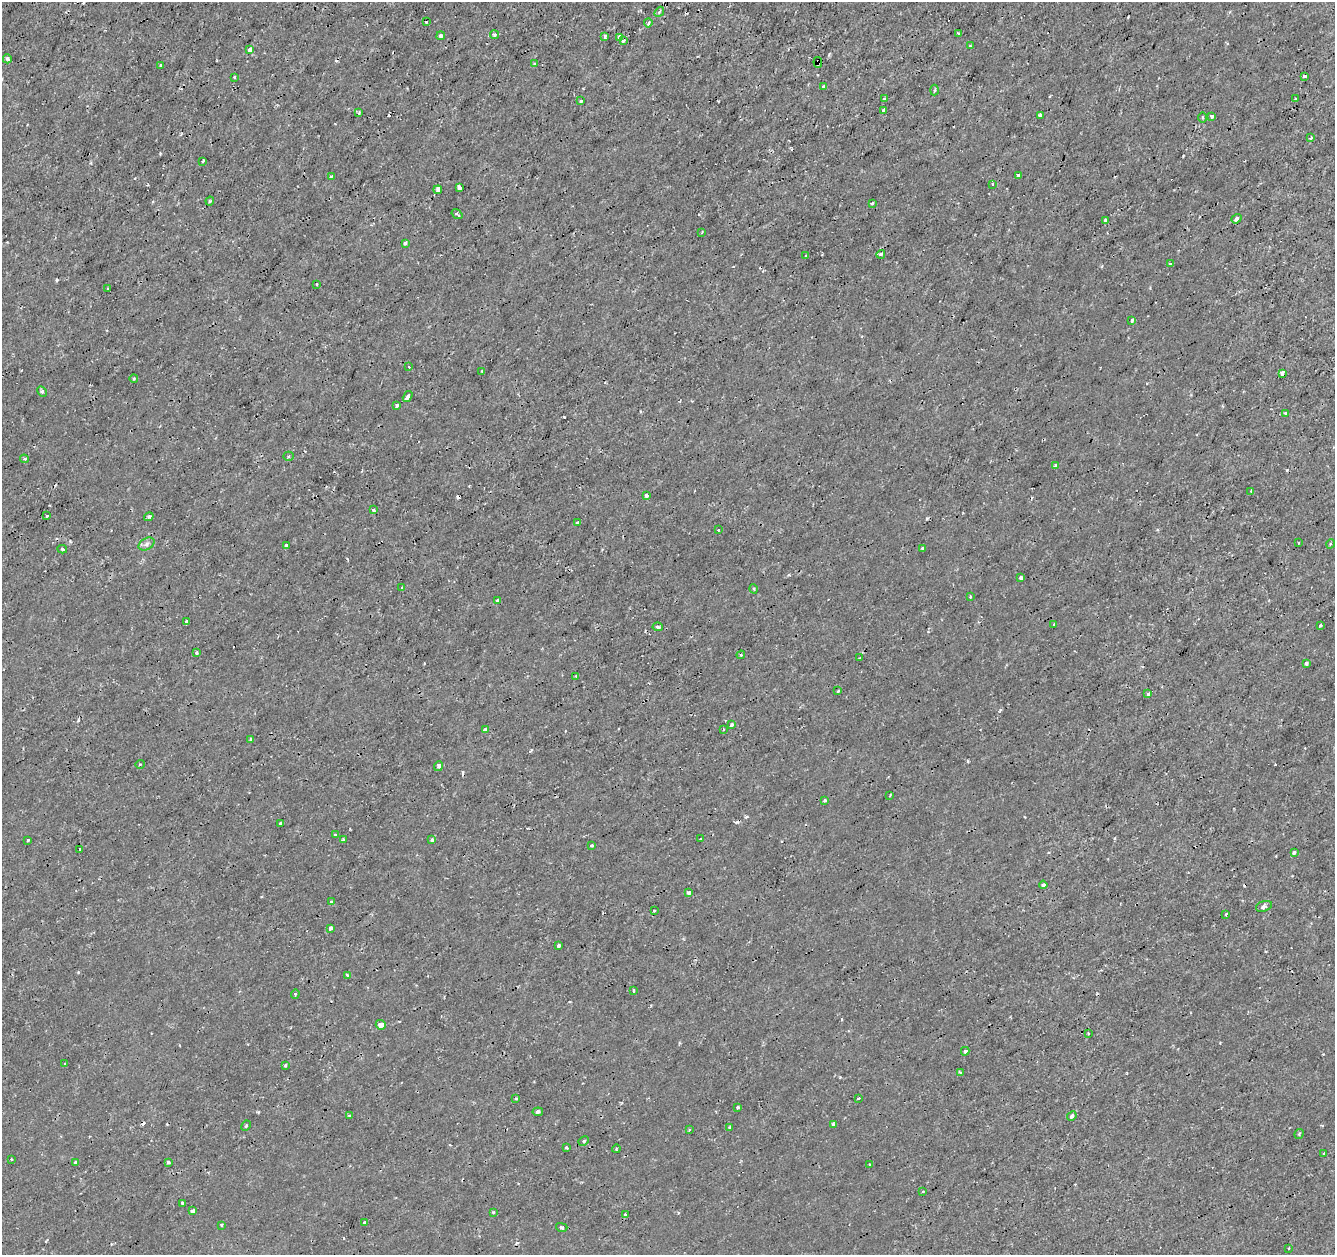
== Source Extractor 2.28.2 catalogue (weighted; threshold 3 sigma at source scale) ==
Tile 10 of 4 x 4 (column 2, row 3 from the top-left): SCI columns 1334-2666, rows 1469-2721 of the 5339 x 5500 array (HDU 1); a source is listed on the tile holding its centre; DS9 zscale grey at full resolution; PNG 1337 x 1257 px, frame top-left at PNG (2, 2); each listed source drawn as its Kron ellipse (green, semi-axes under 4 px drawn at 4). Shown black and unused: <1% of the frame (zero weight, under 2 of 3 exposures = <1% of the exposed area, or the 3 px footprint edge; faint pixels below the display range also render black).
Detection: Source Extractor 2.28.2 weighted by HDU 2 'WHT'; one run over the whole footprint, this tile lists its part. Background 1.41e-04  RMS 0.0011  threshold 0.00507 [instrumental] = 3 sigma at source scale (4.5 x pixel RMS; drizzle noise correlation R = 1.50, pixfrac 1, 0.0396/0.0396 arcsec/px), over >= 5 px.
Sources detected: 164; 15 cosmic-ray / hot-pixel residue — neither listed nor drawn; the other 149 listed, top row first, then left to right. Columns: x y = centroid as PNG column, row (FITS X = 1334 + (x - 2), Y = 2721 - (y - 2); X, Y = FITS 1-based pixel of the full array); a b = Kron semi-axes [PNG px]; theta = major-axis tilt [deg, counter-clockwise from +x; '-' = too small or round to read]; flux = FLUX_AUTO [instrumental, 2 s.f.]
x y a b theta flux
659 12 5 4 - 0.18
426 22 3 3 - 0.16
648 23 4 3 - 0.37
494 34 4 4 - 0.29
958 34 4 3 - 0.31
441 36 4 3 - 0.59
605 37 4 3 - 0.26
619 37 4 3 - 0.57
624 41 4 3 - 0.47
970 46 4 3 - 0.13
249 50 4 3 - 0.97
7 59 4 4 - 0.23
818 62 5 3 - 0.54
535 64 3 3 - 0.21
161 65 3 3 - 0.15
1304 76 4 3 - 0.64
235 77 3 3 - 0.16
824 86 3 3 - 0.31
935 90 5 3 - 0.15
884 98 3 3 - 0.42
1296 99 3 2 - 0.22
581 101 3 3 - 0.28
883 111 4 3 - 0.27
359 113 4 3 - 0.14
1040 115 4 3 - 0.36
1212 116 4 3 - 0.29
1203 117 5 3 - 0.14
1311 138 4 2 - 0.19
203 161 3 2 - 0.11
1018 175 3 3 - 0.45
331 176 3 3 - 0.12
992 184 3 3 - 0.22
459 188 4 3 - 0.5
438 190 4 3 - 1.1
210 201 4 4 - 0.13
872 203 3 2 - 0.11
457 214 6 3 -35 0.21
1236 219 5 4 - 0.36
1106 220 4 3 - 0.19
702 232 3 2 - 0.099
405 243 4 3 - 0.32
881 254 4 4 - 0.31
806 255 3 2 - 0.086
1171 264 4 3 - 0.35
317 284 3 3 - 0.24
108 289 3 2 - 0.12
1132 320 4 3 - 0.4
409 367 3 2 - 0.079
482 371 3 2 - 0.097
1282 373 4 3 - 0.55
134 378 4 3 - 0.11
42 391 6 4 -63 0.22
408 396 6 3 57 0.96
397 406 4 3 - 0.51
1285 413 3 3 - 0.54
289 456 5 4 - 0.21
24 459 4 4 - 0.15
1055 466 4 3 - 0.33
1251 491 3 2 - 0.13
646 495 3 3 - 0.49
373 510 4 3 - 0.18
47 516 3 3 - 0.32
149 517 5 3 - 0.23
577 523 4 3 - 0.23
718 530 3 3 - 0.12
1299 543 3 2 - 0.086
147 544 8 5 29 0.36
1330 544 5 3 - 0.11
286 545 3 3 - 0.17
923 548 3 3 - 0.21
62 549 5 3 - 0.14
1021 578 3 3 - 0.52
402 588 3 2 - 0.12
754 589 5 3 - 0.11
970 596 3 2 - 0.15
497 600 4 3 - 0.17
187 622 4 3 - 3.4
1054 624 3 2 - 0.13
1320 625 3 2 - 0.19
658 627 5 3 - 0.19
196 653 3 3 - 0.28
741 655 4 4 - 0.15
859 658 2 2 - 0.11
1306 664 3 3 - 0.33
576 676 3 3 - 0.11
838 691 4 2 - 0.098
1148 694 3 3 - 0.47
732 725 4 3 - 0.23
485 729 4 3 - 0.52
723 729 3 2 - 0.12
251 740 3 3 - 0.35
140 764 4 3 - 0.088
438 766 5 4 - 0.31
890 795 3 2 - 0.09
825 800 3 3 - 0.16
280 823 4 3 - 0.15
335 835 3 3 - 0.15
700 838 3 3 - 0.2
28 840 3 3 - 0.18
343 840 3 3 - 0.18
432 840 3 3 - 0.85
592 846 4 3 - 0.22
80 850 3 3 - 0.61
1294 852 4 3 - 0.22
1043 885 4 3 - 0.31
688 892 4 3 - 0.48
331 902 3 3 - 0.46
1264 906 8 5 20 0.3
654 910 3 3 - 0.12
1226 914 3 3 - 0.24
331 928 4 3 - 0.6
559 945 3 3 - 0.59
348 975 4 3 - 0.27
634 990 3 3 - 0.36
295 994 4 4 - 0.13
381 1025 5 5 - 0.85
1088 1034 3 3 - 0.1
965 1051 4 3 - 0.58
65 1064 3 2 - 0.083
285 1065 3 3 - 0.14
960 1072 4 2 - 0.11
516 1098 3 3 - 0.11
858 1098 3 2 - 0.17
738 1107 4 3 - 0.12
538 1112 5 3 - 0.28
349 1116 4 3 - 0.17
1072 1116 5 4 - 0.37
833 1124 4 4 - 0.18
246 1126 5 3 - 0.15
730 1127 3 3 - 0.22
689 1130 3 2 - 0.15
1299 1134 5 3 - 0.11
584 1141 5 4 - 0.18
566 1148 3 3 - 0.16
616 1149 4 3 - 0.13
1324 1154 3 3 - 0.21
11 1159 3 2 - 0.086
75 1162 3 3 - 0.27
168 1162 3 3 - 0.2
869 1164 3 2 - 0.1
923 1192 4 3 - 0.1
182 1203 3 3 - 0.57
192 1211 4 3 - 0.65
493 1212 4 3 - 0.13
625 1215 3 3 - 0.28
365 1223 4 3 - 0.28
221 1225 3 3 - 0.12
562 1227 6 4 -15 0.32
1288 1248 3 3 - 0.12
Overlapping masked pixels (flux is a lower limit): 1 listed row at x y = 818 62
Unlisted compact peaks at least as high as the median listed source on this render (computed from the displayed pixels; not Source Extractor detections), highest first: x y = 564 417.